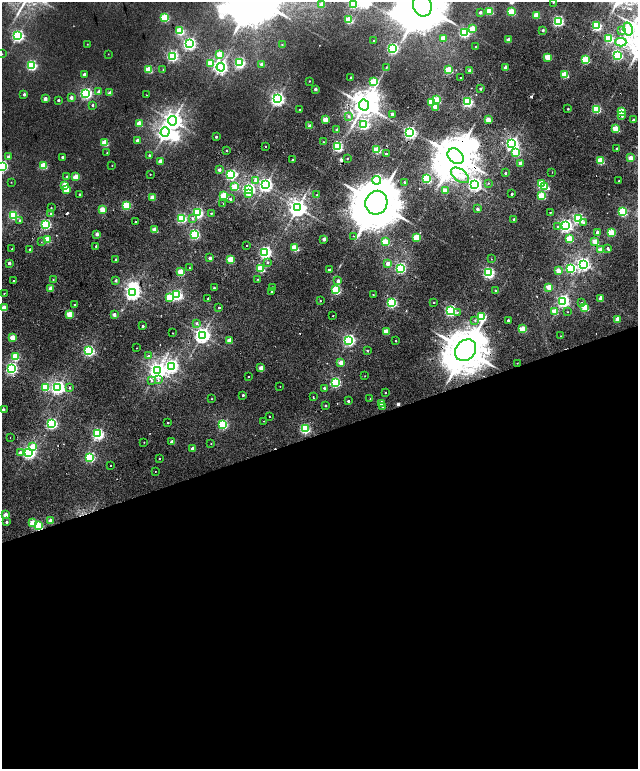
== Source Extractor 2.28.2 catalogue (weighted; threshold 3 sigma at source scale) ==
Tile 15 of 4 x 4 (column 3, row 4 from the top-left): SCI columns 2748-4018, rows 220-1752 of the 5576 x 6577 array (HDU 1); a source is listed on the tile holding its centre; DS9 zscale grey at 2 x 2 block average (1 PNG px = mean of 2 x 2 image px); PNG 640 x 771 px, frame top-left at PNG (2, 2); each listed source drawn as its Kron ellipse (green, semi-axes under 4 px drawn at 4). Shown black and unused: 44% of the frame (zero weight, under 2 of 5 exposures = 10% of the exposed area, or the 3 px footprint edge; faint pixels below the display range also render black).
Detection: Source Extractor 2.28.2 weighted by HDU 2 'WHT'; one run over the whole footprint, this tile lists its part. Background 0.0102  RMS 0.0057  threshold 0.0258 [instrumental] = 3 sigma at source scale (4.5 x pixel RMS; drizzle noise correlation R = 1.50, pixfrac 1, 0.0396/0.0396 arcsec/px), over >= 5 px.
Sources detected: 329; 9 inside a brighter object's white glare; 8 cosmic-ray / hot-pixel residue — neither listed nor drawn; the other 312 listed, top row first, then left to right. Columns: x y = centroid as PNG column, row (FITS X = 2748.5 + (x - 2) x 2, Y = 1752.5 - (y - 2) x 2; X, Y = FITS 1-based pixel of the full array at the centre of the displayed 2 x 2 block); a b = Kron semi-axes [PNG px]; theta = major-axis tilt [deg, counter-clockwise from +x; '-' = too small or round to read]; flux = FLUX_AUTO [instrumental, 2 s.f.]
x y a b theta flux
553 2 2 2 - 0.76
322 4 3 2 - 21
353 4 3 3 - 95
422 5 11 9 -71 8600
489 11 3 3 - 50
480 12 2 2 - 5.1
511 12 3 3 - 63
536 16 3 3 - 40
165 18 3 3 - 98
349 20 3 3 - 62
558 21 3 3 - 220
596 26 3 3 - 140
472 29 3 3 - 34
628 29 6 4 -75 70
543 30 2 2 - 2.4
180 31 3 3 - 90
622 31 4 3 - 2.7
464 33 3 3 - 180
18 36 4 4 - 260
443 38 3 2 - 21
609 39 3 3 - 94
508 40 2 2 - 18
373 41 2 2 - 3.9
621 42 5 3 - 88
87 44 2 2 - 0.53
189 44 4 4 - 330
282 45 3 2 - 0.9
476 47 2 2 - 2.3
392 48 3 3 - 210
2 54 2 2 - 0.49
108 54 2 2 - 0.4
220 54 3 3 - 30
172 56 3 3 - 200
618 56 3 3 - 110
548 57 3 2 - 37
586 60 3 3 - 82
211 63 3 3 - 43
239 63 3 3 - 200
262 64 2 2 - 8.2
32 65 3 3 - 170
221 67 4 4 - 370
386 67 3 2 - 0.91
506 67 2 2 - 15
149 70 3 3 - 49
163 70 3 2 - 0.8
449 70 3 3 - 57
470 71 2 2 - 10
84 74 2 2 - 5.9
565 75 3 3 - 59
351 78 2 2 - 2.5
460 78 2 2 - 2.6
309 81 2 2 - 0.68
374 82 4 3 - 71
315 89 2 2 - 5.2
480 89 2 2 - 2.3
99 92 2 2 - 8.9
86 93 3 3 - 250
110 93 2 2 - 12
24 94 2 2 - 4
146 95 2 2 - 0.46
71 97 2 2 - 7.1
45 99 2 2 - 9.5
277 99 4 4 - 450
58 100 2 2 - 2.4
437 100 3 3 - 40
431 102 3 3 - 81
468 102 3 3 - 170
92 105 2 2 - 2
364 105 5 5 - 1800
436 107 3 2 - 23
568 109 2 2 - 1.6
596 109 3 3 - 100
300 110 2 2 - 0.79
621 111 3 3 - 49
392 114 2 2 - 9.7
349 116 4 3 - 2.6
622 116 3 2 - 4.7
325 119 2 2 - 26
488 120 2 2 - 24
633 120 2 2 - 2.6
173 121 4 4 - 850
139 124 3 3 - 33
364 125 3 3 - 110
310 126 2 2 - 11
616 129 3 3 - 47
337 130 2 2 - 4
165 132 5 4 - 370
410 133 3 3 - 320
216 137 2 2 - 2.4
137 141 2 2 - 9.6
323 142 2 2 - 0.65
105 143 3 3 - 53
512 144 4 3 - 420
266 146 2 2 - 2
337 147 3 3 - 170
617 149 2 2 - 2.8
226 150 2 2 - 1.2
377 150 3 3 - 70
516 152 3 3 - 59
107 153 2 2 - 0.65
386 154 2 2 - 5
149 155 3 2 - 1.9
456 156 9 7 -42 5200
9 157 3 3 - 5.1
62 157 2 2 - 2.3
347 158 2 2 - 0.99
630 158 2 2 - 18
292 160 2 2 - 2.3
160 161 3 2 - 13
600 161 3 3 - 52
520 163 2 2 - 13
112 165 2 2 - 0.55
2 166 3 3 - 220
43 166 3 3 - 57
219 170 2 2 - 5.6
552 172 2 2 - 0.49
505 173 2 2 - 2.4
150 174 2 2 - 0.72
231 175 4 3 - 170
460 175 10 6 -36 13
67 176 2 2 - 1.1
75 177 3 2 - 27
427 179 3 3 - 110
255 180 4 4 - 6.4
377 180 4 4 - 74
619 181 2 2 - 1.1
11 182 2 2 - 0.52
404 182 2 2 - 1.3
488 183 2 2 - 0.71
475 184 4 3 - 430
541 184 3 3 - 63
65 185 3 3 - 26
265 185 4 4 - 430
544 186 4 3 - 56
235 187 3 3 - 58
66 189 3 3 - 37
249 189 4 3 - 290
445 191 2 2 - 24
249 193 3 3 - 16
79 194 2 2 - 1.5
512 194 2 2 - 4.7
317 195 3 2 - 1
224 196 3 3 - 52
542 196 3 3 - 60
153 197 2 2 - 20
230 199 2 2 - 3
223 203 2 2 - 1.9
376 203 12 11 - 9100
127 205 3 3 - 72
51 208 2 2 - 0.77
298 208 4 4 - 910
477 209 2 2 - 5.5
102 210 3 2 - 30
550 212 2 2 - 1
622 212 3 3 - 110
50 213 2 2 - 5.6
197 213 3 3 - 210
211 213 2 2 - 1.2
13 215 3 3 - 110
182 218 3 3 - 130
192 218 4 3 - 2.8
578 218 3 3 - 180
514 219 2 2 - 2.5
19 220 3 3 - 1.4
135 222 2 2 - 7.5
584 222 3 2 - 2.8
46 225 3 3 - 150
566 225 4 3 - 350
557 227 4 3 - 2.3
155 230 3 2 - 26
597 232 2 2 - 5.4
611 232 3 3 - 63
97 234 2 2 - 7.7
194 234 3 3 - 160
353 236 2 2 - 0.96
416 237 3 3 - 52
47 239 3 3 - 43
324 239 2 2 - 9
570 239 3 3 - 52
595 241 3 2 - 26
41 242 2 2 - 0.55
385 242 3 3 - 38
246 245 2 2 - 1.2
96 246 2 2 - 1.9
295 248 3 3 - 63
12 249 2 2 - 4.3
30 249 2 2 - 2
608 249 3 2 - 4.8
600 250 2 2 - 25
265 252 4 3 - 250
210 258 2 2 - 5.7
231 259 3 3 - 50
491 259 2 2 - 0.46
116 260 2 2 - 3
267 262 2 2 - 3.1
9 263 2 2 - 6.4
388 263 3 3 - 9.5
583 264 4 3 - 400
190 268 2 2 - 0.62
261 268 3 3 - 68
400 268 3 3 - 180
571 268 3 3 - 160
329 270 2 2 - 4.3
558 270 2 2 - 21
181 272 3 3 - 41
488 273 3 3 - 210
258 279 2 2 - 0.91
53 280 3 2 - 0.95
116 280 3 3 - 2.5
13 281 2 2 - 1.9
338 281 2 2 - 8
272 287 2 2 - 1.3
549 287 3 3 - 31
51 288 2 2 - 21
214 288 2 2 - 1.4
336 290 3 3 - 110
495 290 2 2 - 1.3
272 291 2 2 - 1.1
4 293 2 2 - 0.8
132 293 4 3 - 440
373 294 2 2 - 0.76
177 295 3 3 - 190
170 297 3 3 - 53
208 298 2 2 - 4.4
600 298 4 2 - 15
320 301 2 2 - 1.4
563 301 4 3 - 310
434 302 2 2 - 0.83
391 303 3 3 - 170
582 303 3 3 - 1.1
75 304 2 2 - 4.9
4 308 3 2 - 18
219 308 2 2 - 4.7
585 308 3 3 - 44
450 311 3 3 - 200
555 312 3 3 - 28
568 312 2 2 - 0.63
457 313 4 2 - 1.6
70 314 3 2 - 38
114 315 2 2 - 9.4
333 316 2 2 - 1.3
481 317 4 3 - 120
617 319 2 2 - 18
475 320 3 3 - 1.7
508 320 2 2 - 2.7
197 323 3 3 - 2.5
143 326 2 2 - 3.1
522 329 3 3 - 42
386 332 3 2 - 35
173 333 2 2 - 3.5
202 335 4 4 - 620
560 336 2 2 - 0.42
12 337 2 2 - 25
349 340 3 3 - 290
230 341 3 2 - 31
395 341 2 2 - 1.4
137 348 2 2 - 0.52
466 350 12 9 49 6000
89 351 3 3 - 230
368 351 3 2 - 0.91
148 356 3 2 - 2.7
15 357 3 3 - 65
341 363 2 2 - 19
517 363 2 2 - 0.54
172 366 4 4 - 340
11 368 3 3 - 260
261 368 2 2 - 15
157 370 4 4 - 720
248 376 2 2 - 3.1
365 376 2 2 - 0.53
151 380 3 2 - 2.4
158 380 4 3 - 2.9
335 382 3 3 - 180
280 386 2 2 - 0.59
45 387 3 3 - 77
58 387 4 3 - 410
70 388 3 3 - 1.6
324 388 2 2 - 2.4
385 393 2 2 - 0.84
243 395 2 2 - 2.2
313 397 2 2 - 1.3
211 399 2 2 - 0.72
370 399 2 2 - 0.73
348 401 2 2 - 2.6
381 403 2 2 - 15
325 405 2 2 - 2.6
382 407 3 2 - 1
3 410 2 2 - 5.8
269 416 2 2 - 3.7
264 421 2 2 - 2
168 422 2 2 - 3.5
52 424 3 3 - 220
223 424 3 3 - 150
305 429 3 3 - 160
98 434 3 3 - 230
10 437 2 2 - 0.54
172 441 2 2 - 6.1
144 442 2 2 - 0.56
211 444 2 2 - 0.56
33 447 3 3 - 32
192 448 2 2 - 7.5
20 452 3 3 - 5.9
29 452 4 3 - 350
90 457 3 3 - 140
159 459 2 2 - 4.2
110 465 2 2 - 2
155 471 2 2 - 1.1
5 515 2 2 - 15
51 521 2 2 - 20
7 522 2 2 - 3.2
32 522 3 2 - 24
38 526 3 3 - 97
Overlapping masked pixels (flux is a lower limit): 6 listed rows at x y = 364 105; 456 156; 46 225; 466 350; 223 424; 38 526
Isophote crosses this tile's border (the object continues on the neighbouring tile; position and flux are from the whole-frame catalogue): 5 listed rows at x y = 553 2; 353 4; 422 5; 2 54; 2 166